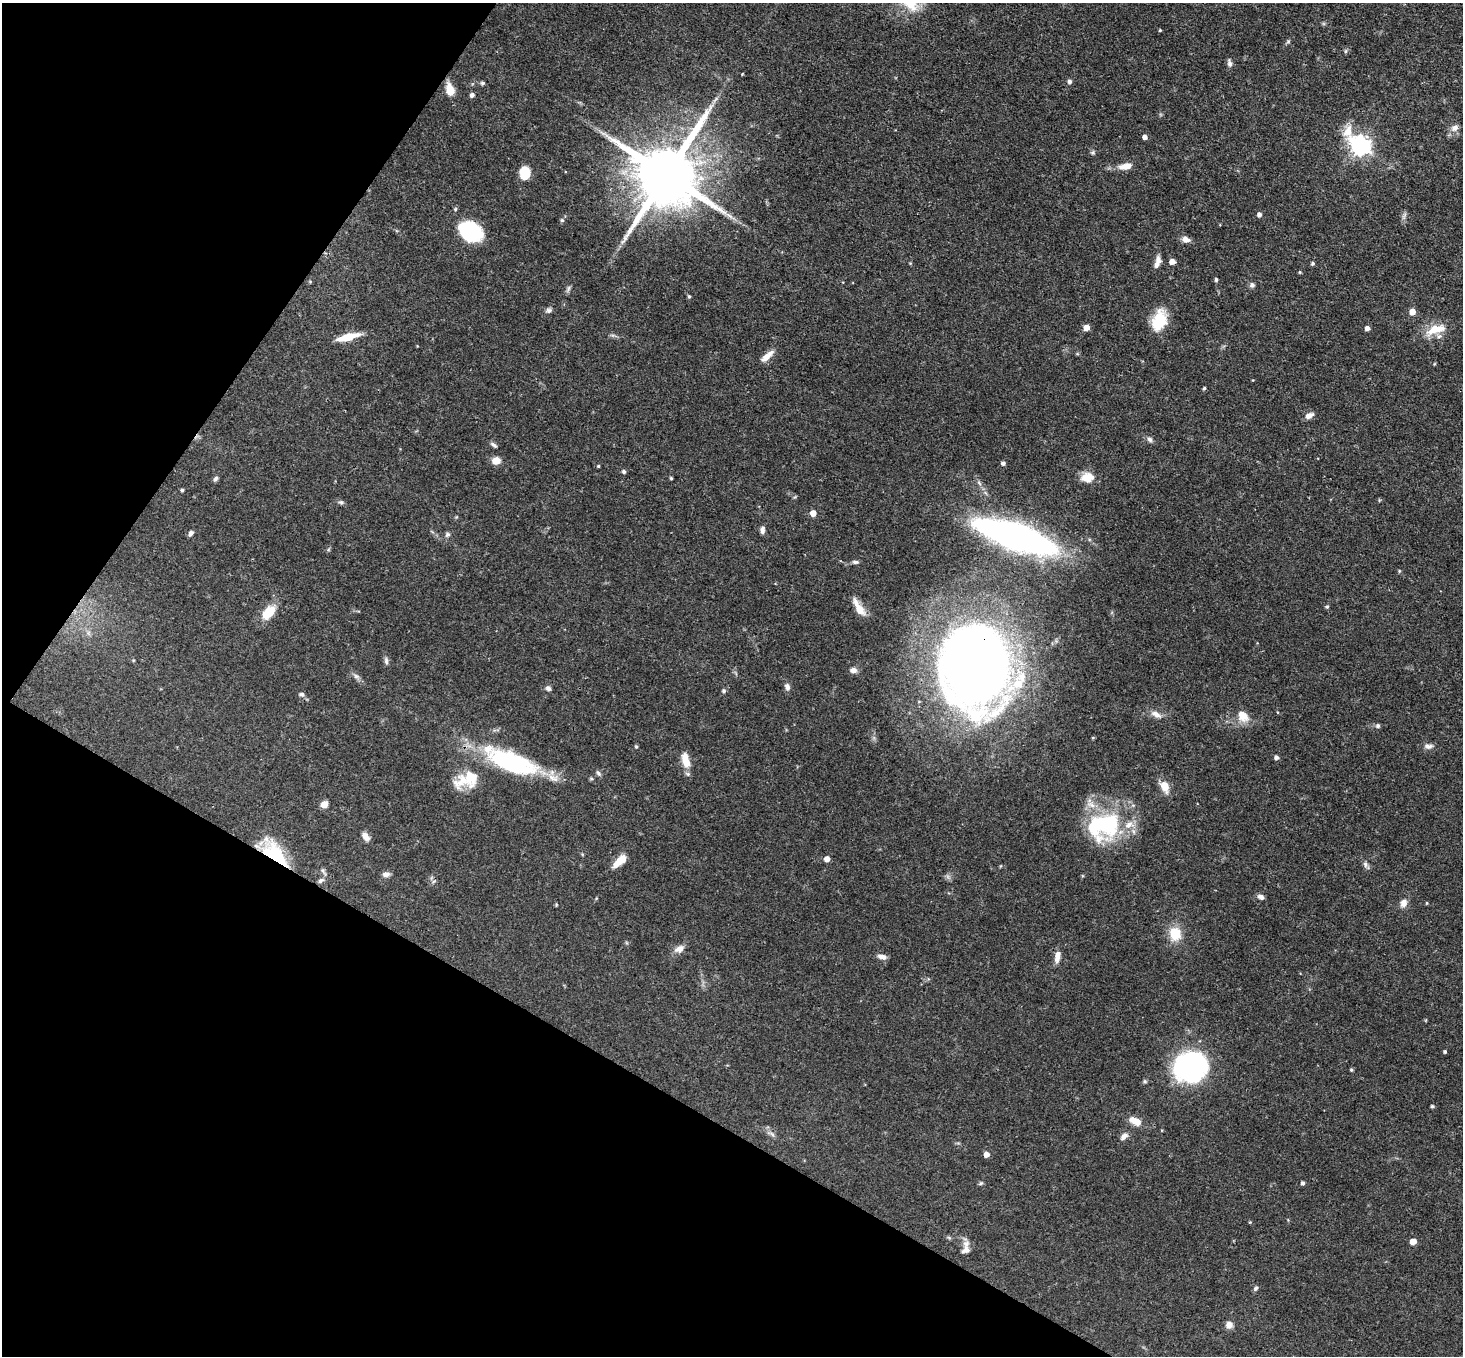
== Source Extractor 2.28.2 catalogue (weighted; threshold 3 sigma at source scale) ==
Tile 9 of 4 x 4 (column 1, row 3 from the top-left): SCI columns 5-1465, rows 1645-2998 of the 5851 x 5858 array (HDU 1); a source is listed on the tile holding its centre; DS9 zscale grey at full resolution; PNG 1465 x 1358 px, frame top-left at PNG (2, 3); no overlay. Shown black and unused: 27% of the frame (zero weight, under 3 of 4 exposures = <1% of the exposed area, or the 3 px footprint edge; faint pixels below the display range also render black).
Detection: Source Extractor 2.28.2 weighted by HDU 2 'WHT'; one run over the whole footprint, this tile lists its part. Background 0.0564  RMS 0.0031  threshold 0.0141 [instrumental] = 3 sigma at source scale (4.5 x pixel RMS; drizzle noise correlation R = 1.50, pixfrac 1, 0.05/0.05 arcsec/px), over >= 5 px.
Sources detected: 122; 1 inside a brighter object's white glare — not listed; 5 inside a brighter listed object's ellipse — not listed separately; the other 116 listed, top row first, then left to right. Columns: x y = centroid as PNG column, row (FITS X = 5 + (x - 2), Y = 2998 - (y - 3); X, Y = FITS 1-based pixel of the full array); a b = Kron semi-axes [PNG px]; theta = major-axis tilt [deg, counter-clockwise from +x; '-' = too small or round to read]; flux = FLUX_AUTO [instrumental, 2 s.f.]
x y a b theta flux
910 3 26 17 -39 8.4
1160 30 3 3 - 0.34
1288 41 5 5 - 0.48
1346 51 6 4 89 0.46
1229 63 11 6 -79 1.1
742 74 3 2 - 0.26
1070 81 5 5 - 0.94
483 83 6 5 - 0.57
450 89 15 9 -75 4.2
472 95 5 5 - 0.97
715 99 11 3 50 0.83
1455 128 11 8 29 1.7
1145 137 5 4 - 1.4
1360 145 10 7 -46 170
1125 166 16 7 12 3.2
525 173 12 9 89 7.9
666 175 19 17 58 2900
455 209 5 5 - 0.44
1259 214 5 4 - 1.1
729 215 14 3 -39 1.3
562 220 5 5 - 0.52
470 231 22 17 -29 24
1185 239 11 7 -18 1.7
1158 262 15 6 75 2
1172 262 5 5 - 2
1313 263 4 4 - 0.58
1300 272 4 4 - 0.35
1216 280 4 4 - 0.64
310 282 5 4 - 0.31
1252 285 7 6 - 0.86
568 289 11 4 66 0.74
689 296 5 4 - 0.46
549 310 7 6 - 0.88
1412 312 5 5 - 3.3
1159 320 24 15 70 10
1086 328 5 5 - 2.8
1367 328 4 4 - 1.5
1436 329 29 12 18 6.5
348 337 23 6 14 6.5
767 356 18 7 41 2.9
1204 388 4 4 - 0.5
1309 416 10 6 27 1.9
1150 439 8 6 -44 0.94
493 445 10 4 -37 0.75
496 460 8 7 - 3.5
1003 463 4 4 - 0.88
598 466 4 4 - 0.34
624 472 6 5 - 0.57
216 478 7 5 47 0.69
671 478 3 3 - 0.4
1087 478 15 12 4 4.4
182 490 4 3 - 0.53
341 502 7 6 - 0.67
813 513 5 4 - 3.5
762 530 8 5 89 1.2
191 533 7 5 57 0.91
447 534 7 7 - 0.77
1016 536 49 14 -19 220
855 562 9 5 -5 0.79
1399 571 4 4 - 0.35
1327 607 5 4 - 0.51
859 608 23 8 -57 4.1
268 612 22 12 49 5.9
386 661 11 5 -81 0.92
976 667 54 45 -83 490
853 670 9 7 5 1.5
356 676 9 6 -18 0.98
787 687 9 6 -76 1.4
548 688 7 5 -21 1.1
724 691 5 5 - 0.62
301 694 7 6 - 0.78
1156 714 17 7 -24 2.2
1243 716 18 13 -46 4
1378 726 5 5 - 0.77
636 746 5 4 - 0.47
1428 746 13 7 -3 1.5
1276 757 5 4 - 1
685 760 18 8 -76 4.8
511 762 60 23 -18 39
598 773 8 5 -49 0.66
470 777 27 26 - 11
1165 786 13 9 -68 4.3
324 804 8 7 - 2.2
1106 823 41 34 -28 33
365 836 10 7 -51 2
275 854 37 16 -49 19
827 859 5 5 - 2.2
620 861 17 7 42 4.6
1365 864 8 6 -68 0.92
323 871 12 4 -57 0.75
386 874 10 7 14 1.2
321 880 9 6 33 1.1
434 881 6 4 19 0.49
1261 897 8 6 -27 1.2
1403 903 10 8 71 2
1427 903 4 3 - 0.28
556 905 5 4 - 0.3
1175 934 12 10 -76 8.2
679 949 13 9 24 2.1
1057 956 14 6 80 2.4
882 957 10 6 -12 1.7
1445 1052 3 3 - 0.52
1190 1066 28 25 13 59
1351 1070 4 3 - 0.46
1432 1106 4 3 - 0.58
1135 1121 17 8 -27 3.5
772 1134 11 4 -28 1
1124 1136 11 7 46 1.6
986 1154 5 5 - 2.1
981 1183 6 5 - 0.51
1303 1183 4 3 - 0.86
1250 1222 4 3 - 0.27
1413 1241 5 4 - 3.7
966 1244 16 8 -81 2.1
1256 1288 7 5 56 0.7
1229 1325 8 8 - 1.8
Overlapping masked pixels (flux is a lower limit): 4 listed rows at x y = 666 175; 976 667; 275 854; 1190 1066
Isophote crosses this tile's border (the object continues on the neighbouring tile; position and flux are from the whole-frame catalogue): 1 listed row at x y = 910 3